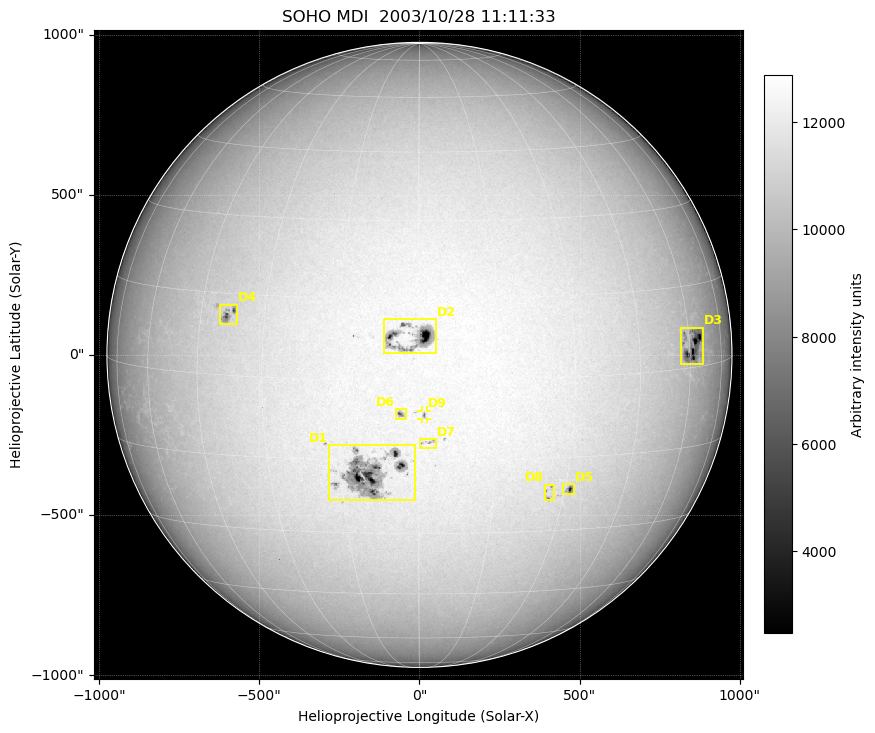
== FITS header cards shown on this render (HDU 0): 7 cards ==
TELESCOP= 'SOHO    '
INSTRUME= 'MDI     '
DATE-OBS= '2003/10/28'
TIME-OBS= '11:11:33.22'
CTYPE1  = 'solar-x '
CTYPE2  = 'solar-y '
BUNIT   = 'Arbitrary intensity units'

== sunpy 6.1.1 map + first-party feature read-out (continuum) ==
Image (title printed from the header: SOHO MDI  2003/10/28 11:11:33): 1024 x 1024 px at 1.98 arcsec/px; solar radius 976 arcsec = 493 px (full disc in frame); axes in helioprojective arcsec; data unit Arbitrary intensity units (BUNIT, on the colour bar)
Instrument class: CONTINUUM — white-light / continuum photospheric image (CONTENT/OBS_TYPE)
Dark features (sunspots / pores): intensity divided by the median radial (limb-darkening) profile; local-median window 78 px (8% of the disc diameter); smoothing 3 px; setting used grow <= 0.95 with closing radius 4 px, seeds <= 0.88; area >= 19 px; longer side >= 12 px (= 24 arcsec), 6 px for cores <= 0.7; searched inside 0.97 R_sun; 9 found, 9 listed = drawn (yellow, D1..; 1 of them under ~27 arcsec drawn as corner ticks so the feature stays visible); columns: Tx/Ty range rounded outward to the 5 arcsec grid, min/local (2 s.f., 1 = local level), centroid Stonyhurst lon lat
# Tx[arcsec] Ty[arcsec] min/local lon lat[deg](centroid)
D1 -285..-10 -455..-280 0.24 -9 -18
D2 -115..55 5..115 0.12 -1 +8
D3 815..885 -30..85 0.19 +61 +4
D4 -625..-565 95..160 0.52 -38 +11
D5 445..485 -435..-400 0.33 +31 -21
D6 -75..-40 -200..-170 0.47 -3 -6
D7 0..55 -290..-260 0.7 +2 -11
D8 390..420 -455..-405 0.67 +27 -22
D9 5..25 -200..-170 0.59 +1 -6